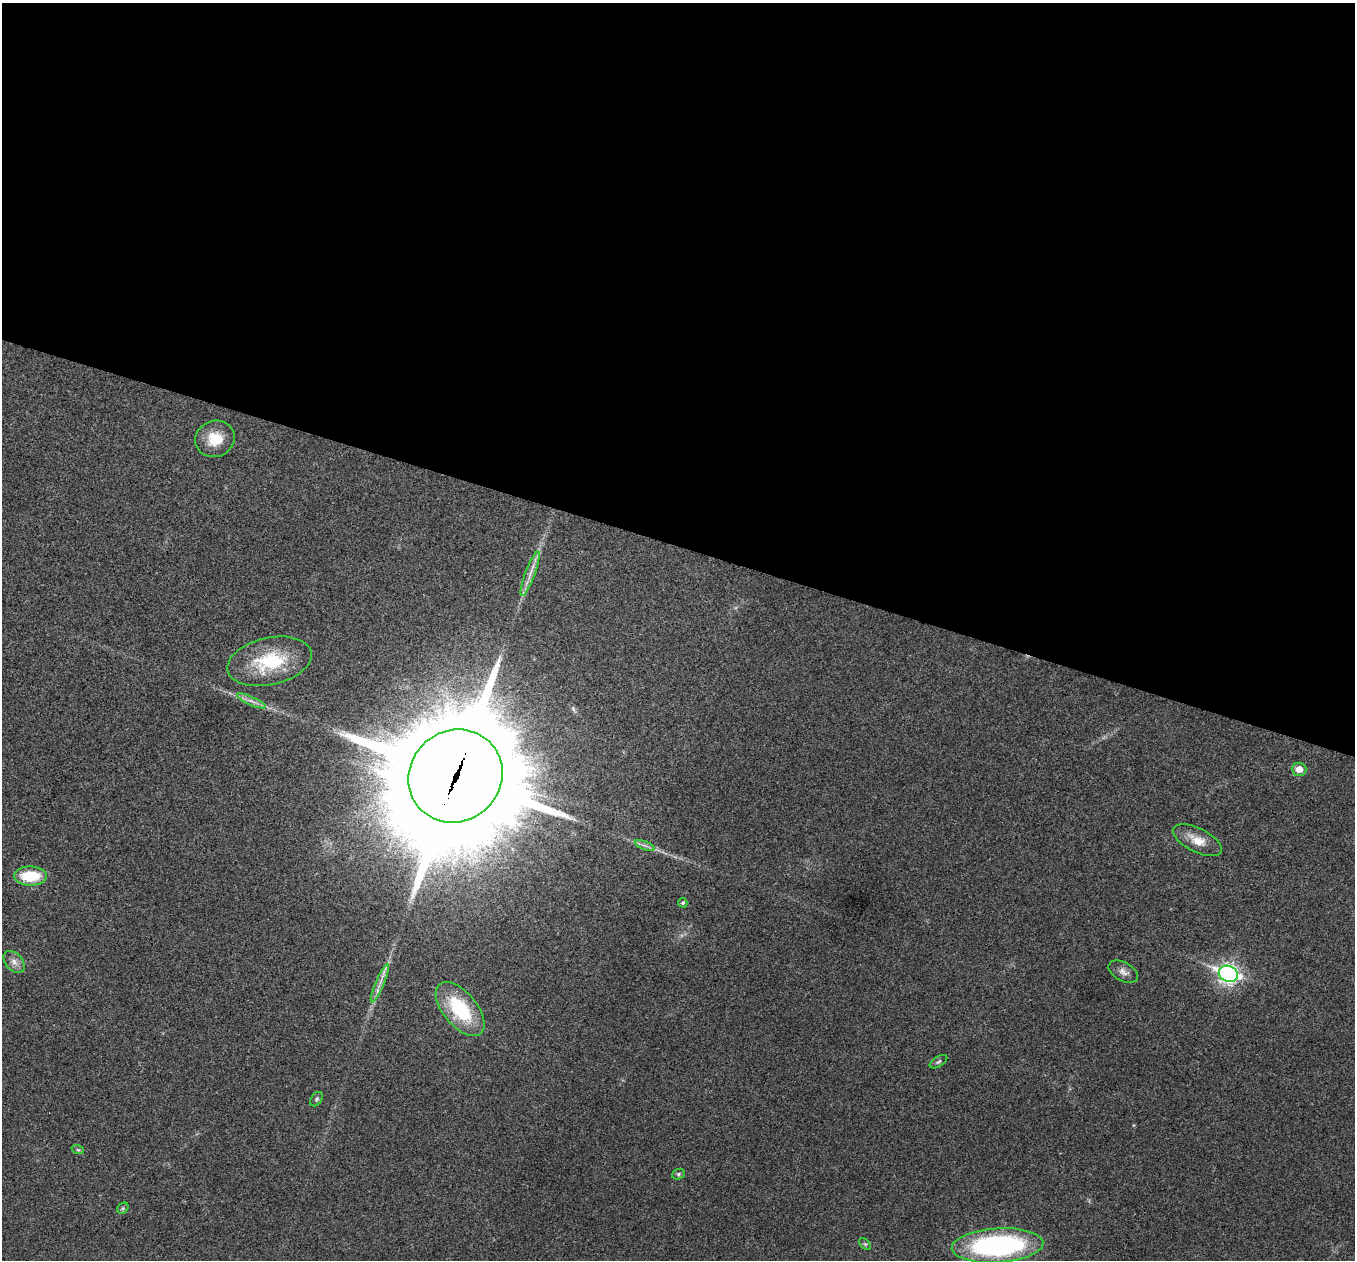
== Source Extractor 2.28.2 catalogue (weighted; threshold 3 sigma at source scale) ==
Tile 3 of 4 x 4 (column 3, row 1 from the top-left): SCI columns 2708-4060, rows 3908-5165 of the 5419 x 5431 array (HDU 1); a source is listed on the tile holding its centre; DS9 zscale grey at full resolution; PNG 1357 x 1262 px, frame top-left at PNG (2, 3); each listed source drawn as its Kron ellipse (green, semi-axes under 4 px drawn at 4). Shown black and unused: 43% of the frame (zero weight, under 3 of 4 exposures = <1% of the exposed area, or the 3 px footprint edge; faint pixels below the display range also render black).
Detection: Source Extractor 2.28.2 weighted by HDU 2 'WHT'; one run over the whole footprint, this tile lists its part. Background 0.021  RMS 0.004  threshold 0.0182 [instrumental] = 3 sigma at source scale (4.5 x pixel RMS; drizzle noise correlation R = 1.50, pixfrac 1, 0.05/0.05 arcsec/px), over >= 5 px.
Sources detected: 23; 1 inside a brighter listed object's ellipse — not listed separately; the other 22 listed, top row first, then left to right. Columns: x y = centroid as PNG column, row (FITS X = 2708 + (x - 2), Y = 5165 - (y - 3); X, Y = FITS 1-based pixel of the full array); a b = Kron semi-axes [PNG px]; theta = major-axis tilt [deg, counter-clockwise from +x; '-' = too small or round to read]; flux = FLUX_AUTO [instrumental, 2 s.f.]
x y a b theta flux
215 439 20 18 21 9.3
530 574 24 5 69 3.7
270 661 43 23 13 24
251 701 15 3 -24 2.1
1299 769 7 6 - 3.7
455 776 48 45 41 12000
1197 840 27 12 -26 6.3
645 845 10 3 -21 1.2
30 876 16 9 1 15
683 903 5 4 - 0.68
14 962 12 8 -49 2.5
1123 972 16 9 -29 2.4
1228 974 10 8 -20 180
380 983 21 4 67 3.2
460 1009 32 17 -50 27
938 1062 10 5 32 0.85
317 1099 8 5 54 0.81
78 1150 6 4 -19 0.64
678 1174 6 5 - 0.67
123 1208 6 5 - 0.64
865 1244 7 4 -44 0.69
998 1246 46 17 3 86
Overlapping masked pixels (flux is a lower limit): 2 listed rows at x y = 455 776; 1228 974